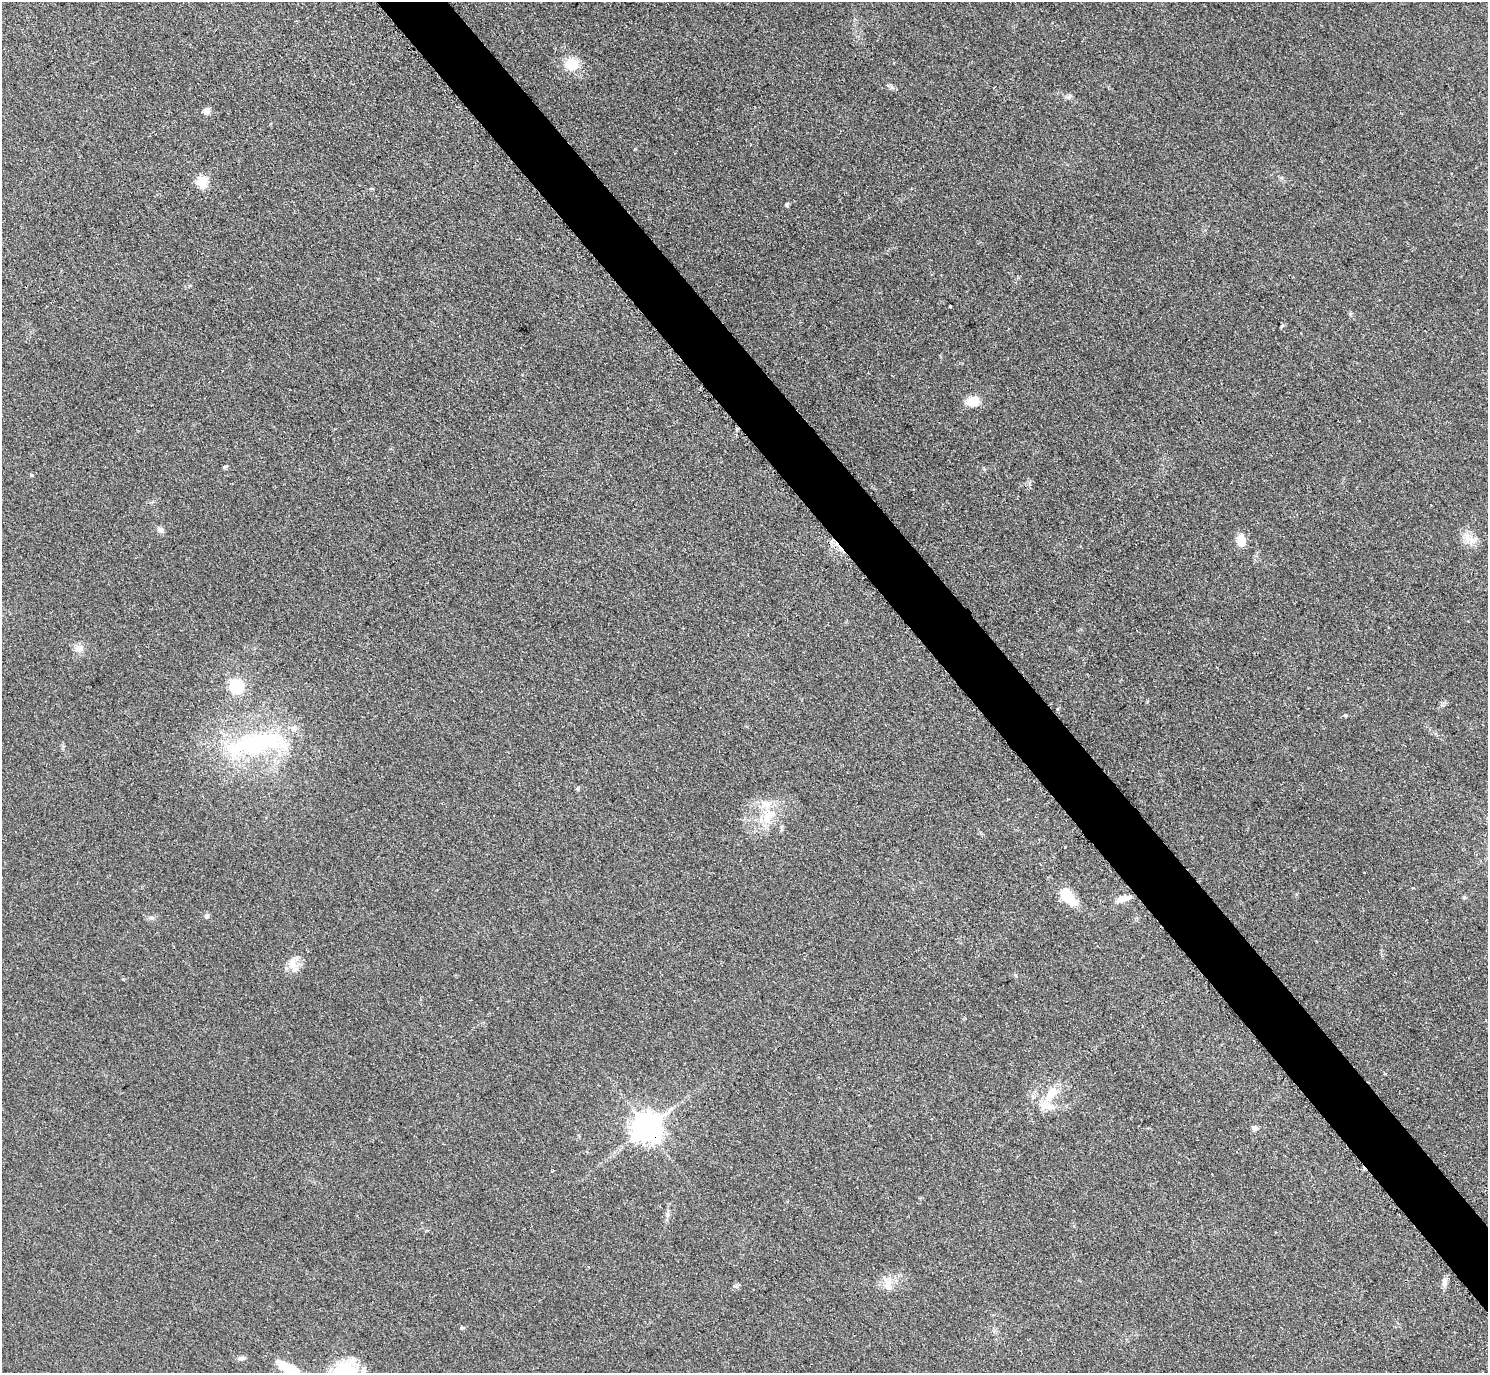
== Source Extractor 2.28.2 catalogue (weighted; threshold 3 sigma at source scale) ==
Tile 6 of 4 x 4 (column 2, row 2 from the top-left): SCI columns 1498-2983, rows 2907-4277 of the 5963 x 5961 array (HDU 1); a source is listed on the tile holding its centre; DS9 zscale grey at full resolution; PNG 1490 x 1375 px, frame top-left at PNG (2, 2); no overlay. Shown black and unused: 4% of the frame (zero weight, under 2 of 3 exposures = <1% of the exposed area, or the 3 px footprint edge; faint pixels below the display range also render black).
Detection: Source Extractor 2.28.2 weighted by HDU 2 'WHT'; one run over the whole footprint, this tile lists its part. Background 0.0958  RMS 0.0085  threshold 0.0383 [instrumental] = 3 sigma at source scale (4.5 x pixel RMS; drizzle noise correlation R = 1.50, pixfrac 1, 0.05/0.05 arcsec/px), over >= 5 px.
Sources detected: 41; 1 inside a brighter object's white glare — not listed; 4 inside a brighter listed object's ellipse — not listed separately; the other 36 listed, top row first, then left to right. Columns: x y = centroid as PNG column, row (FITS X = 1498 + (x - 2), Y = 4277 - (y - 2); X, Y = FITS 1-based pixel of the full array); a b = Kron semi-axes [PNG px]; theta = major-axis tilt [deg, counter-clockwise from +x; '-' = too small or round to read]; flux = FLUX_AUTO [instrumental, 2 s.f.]
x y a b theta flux
571 64 16 13 -5 18
1069 97 9 5 63 1.9
207 111 5 5 - 13
202 181 6 6 - 57
371 188 5 3 - 0.85
786 204 4 4 - 1.7
972 401 13 9 7 16
225 467 6 4 18 1.2
31 475 5 4 - 1
160 530 9 8 - 3.1
1241 540 14 9 -76 13
1472 540 13 10 -60 8
79 648 12 10 -67 5.5
236 686 6 6 - 110
1345 715 4 4 - 1.3
255 744 63 21 8 120
578 789 5 4 - 1.3
766 817 25 11 75 18
1413 888 3 3 - 1.6
1067 897 18 10 -49 31
1464 897 5 4 - 1.2
1123 899 16 7 14 8.2
206 916 7 6 - 2
151 917 7 4 -1 1.8
292 964 14 9 83 8.2
1051 1094 28 11 56 17
646 1127 9 9 - 1200
1255 1128 7 6 - 3.3
553 1171 3 2 - 1.4
667 1215 7 4 72 1.9
1445 1282 12 7 79 4.1
888 1286 16 9 89 8.1
462 1328 6 4 -18 1
241 1358 9 6 6 2.6
290 1369 25 10 -25 21
363 1372 10 8 -69 5.6
Overlapping masked pixels (flux is a lower limit): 1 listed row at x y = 646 1127
Isophote crosses this tile's border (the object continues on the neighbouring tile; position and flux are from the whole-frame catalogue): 2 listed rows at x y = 290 1369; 363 1372
Unlisted compact peaks at least as high as the median listed source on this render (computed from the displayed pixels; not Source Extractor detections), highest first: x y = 950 307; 1065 847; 892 87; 1281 326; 736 1286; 1350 314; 123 979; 984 469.